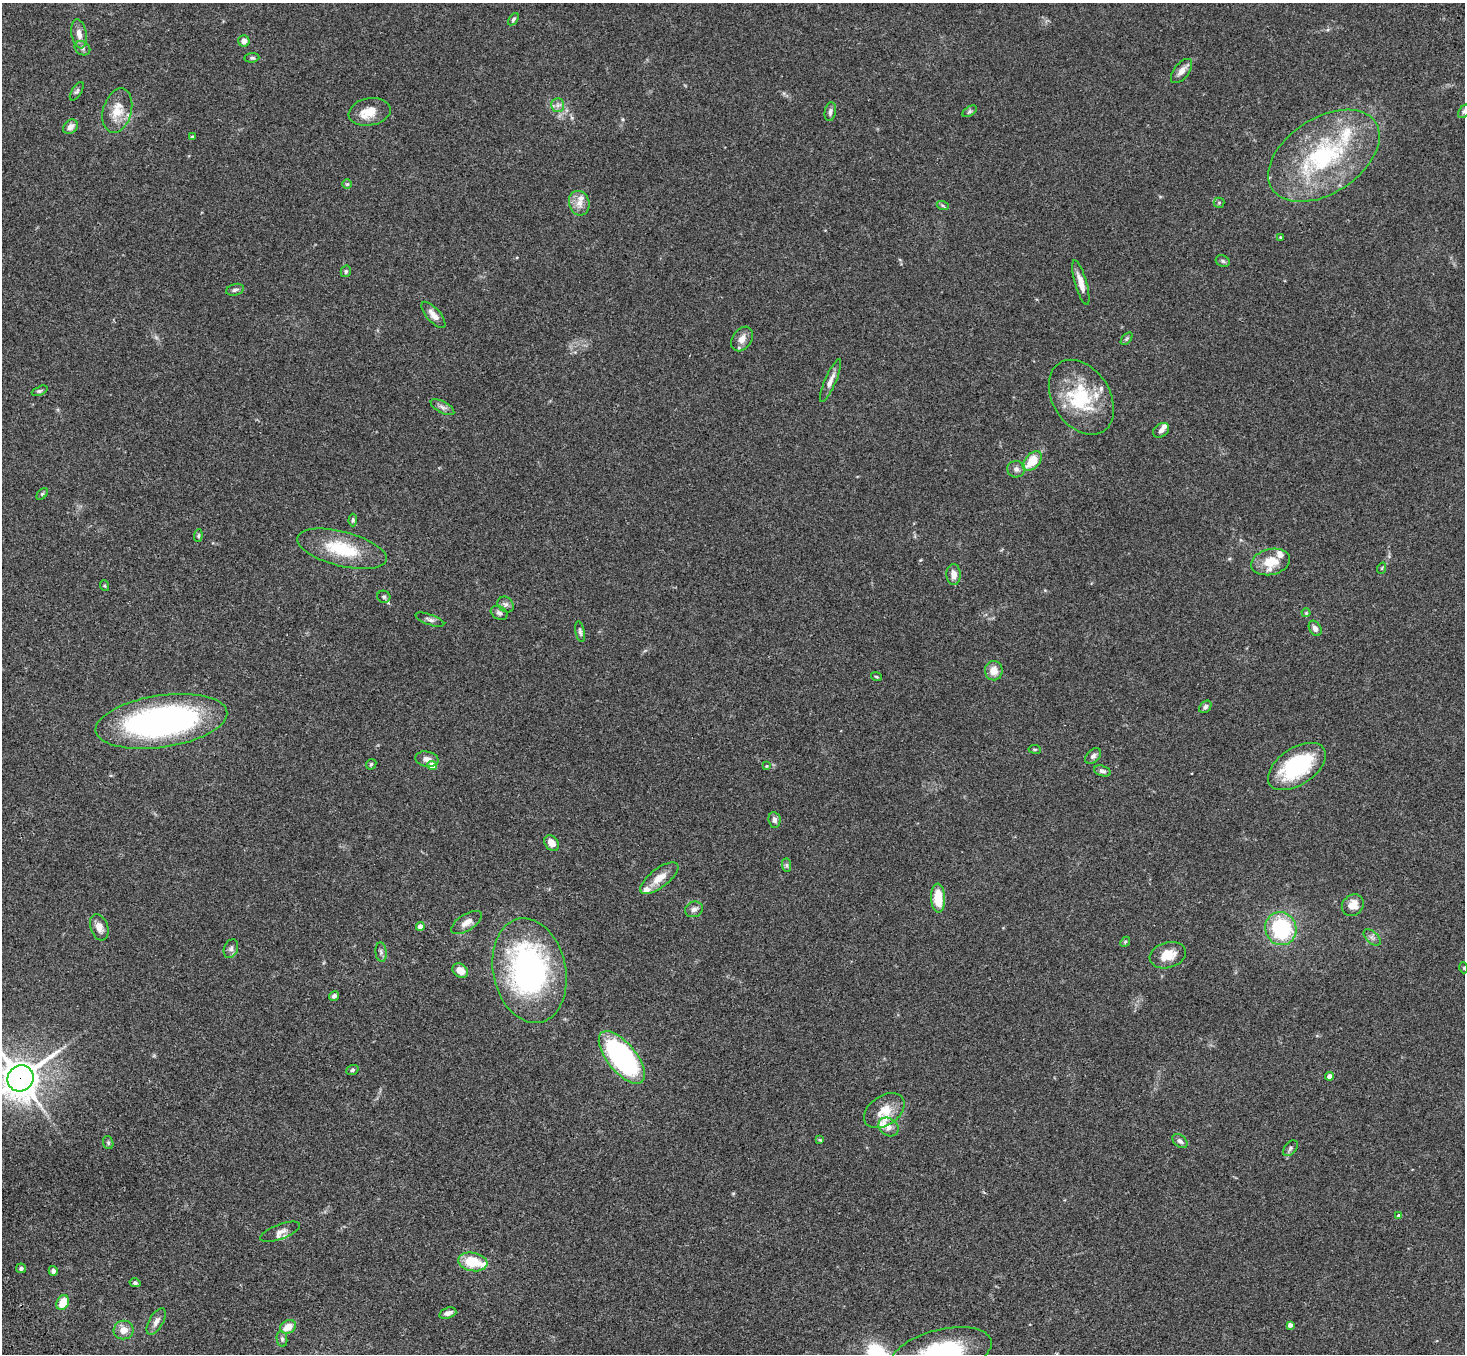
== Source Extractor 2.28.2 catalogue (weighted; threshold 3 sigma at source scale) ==
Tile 7 of 4 x 4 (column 3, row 2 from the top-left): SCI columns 3032-4494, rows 3079-4430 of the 6061 x 6017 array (HDU 1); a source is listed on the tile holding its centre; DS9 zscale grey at full resolution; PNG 1467 x 1356 px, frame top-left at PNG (2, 3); each listed source drawn as its Kron ellipse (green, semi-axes under 4 px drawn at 4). Shown black and unused: <1% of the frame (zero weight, under 3 of 4 exposures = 6% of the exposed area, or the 3 px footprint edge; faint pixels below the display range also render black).
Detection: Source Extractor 2.28.2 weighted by HDU 2 'WHT'; one run over the whole footprint, this tile lists its part. Background 0.0593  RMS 0.0053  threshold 0.0237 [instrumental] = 3 sigma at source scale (4.5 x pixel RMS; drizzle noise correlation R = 1.50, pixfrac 1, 0.05/0.05 arcsec/px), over >= 5 px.
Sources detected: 118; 2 inside a brighter object's white glare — neither listed nor drawn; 10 inside a brighter listed object's ellipse — not listed separately; the other 106 listed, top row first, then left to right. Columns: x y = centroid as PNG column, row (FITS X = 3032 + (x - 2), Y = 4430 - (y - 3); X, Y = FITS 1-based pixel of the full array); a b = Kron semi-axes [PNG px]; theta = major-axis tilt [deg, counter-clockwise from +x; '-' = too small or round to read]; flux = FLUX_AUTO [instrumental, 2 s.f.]
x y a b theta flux
513 19 7 4 54 0.92
79 34 15 7 -79 4
244 41 5 5 - 3.2
82 48 8 6 -33 1.4
252 58 7 4 6 0.9
1182 71 14 7 51 3.2
77 91 10 5 57 1.1
558 105 7 6 - 1.8
117 111 22 14 74 10
970 111 8 4 31 1
1464 111 7 5 53 0.97
370 112 21 13 10 8.5
830 112 9 5 80 1.7
70 127 8 6 42 2.7
192 137 4 3 - 1.1
1324 156 62 37 33 71
347 184 5 4 - 0.69
579 203 12 10 -73 4.2
1219 203 5 5 - 0.75
943 206 6 4 -20 0.69
1280 237 4 3 - 0.5
1223 261 7 5 -23 1.1
346 271 6 5 - 0.92
1081 282 23 6 -74 5.3
235 290 9 5 17 1.4
433 315 16 6 -49 4.1
742 339 13 9 56 4.1
1127 339 7 4 46 0.85
831 380 23 5 66 3.5
40 391 8 4 24 0.9
1081 397 41 28 -57 35
442 407 13 5 -28 2
1161 430 9 6 38 1.7
1032 461 11 7 46 12
1016 469 9 8 - 2.2
42 494 7 4 45 0.77
353 520 6 4 89 0.79
198 536 6 4 85 0.79
342 549 46 17 -14 25
1270 562 20 13 14 10
1382 568 6 3 71 0.54
954 574 10 7 -88 3.7
105 586 5 3 - 0.57
384 597 6 6 - 1.2
506 604 8 7 - 1.7
499 613 9 6 -28 1.5
1306 613 4 4 - 0.5
430 620 15 5 -20 1.7
1315 628 8 5 -59 2.3
580 632 10 4 -79 1.2
994 671 9 9 - 5.4
876 677 5 3 - 0.58
1205 707 7 5 45 1.5
161 721 66 26 8 160
1035 749 6 3 -8 0.59
1093 756 9 6 42 1.6
427 759 12 7 -12 3
371 764 6 4 44 0.71
432 765 5 4 - 7.6
766 766 4 3 - 0.41
1297 767 32 18 34 47
1102 771 9 5 -17 1.5
774 820 8 6 -81 1.9
552 843 9 6 -49 4.1
787 865 7 4 -89 0.95
659 878 23 9 37 7.4
938 898 14 7 -87 13
1353 905 12 10 43 5.7
694 909 9 7 24 2.1
466 923 18 8 32 3.9
420 926 4 4 - 3.1
99 927 13 8 -71 3.9
1281 929 17 15 -69 43
1372 937 10 6 -43 1.8
1125 942 5 4 - 0.66
231 949 10 7 69 1.9
381 952 10 5 -84 1.5
1168 955 18 12 17 9
1464 968 5 3 - 0.5
460 971 8 6 -37 4.7
530 971 53 36 -78 130
334 996 5 4 - 1.7
622 1057 32 14 -51 97
352 1070 6 4 20 0.91
1330 1076 4 4 - 2.4
20 1078 13 12 - 1100
884 1111 22 14 34 9.5
888 1127 11 8 -35 2.9
820 1140 4 4 - 0.51
1180 1141 8 5 -41 1.6
108 1143 7 5 -70 0.89
1290 1148 9 5 47 1.3
1399 1216 4 4 - 2
280 1232 21 7 21 3.4
473 1262 15 9 -10 16
21 1268 5 5 - 1.2
53 1271 5 4 - 1.2
135 1283 5 4 - 1.1
63 1303 8 6 63 9.1
448 1313 9 5 18 2.6
156 1321 14 7 60 3
1290 1325 4 4 - 1.7
288 1327 8 6 29 6.6
124 1330 10 9 - 4.7
282 1339 8 5 -79 1.1
941 1353 51 23 14 55
Overlapping masked pixels (flux is a lower limit): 1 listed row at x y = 20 1078
Isophote crosses this tile's border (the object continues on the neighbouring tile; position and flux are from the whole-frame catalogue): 3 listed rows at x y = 1464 111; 20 1078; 941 1353